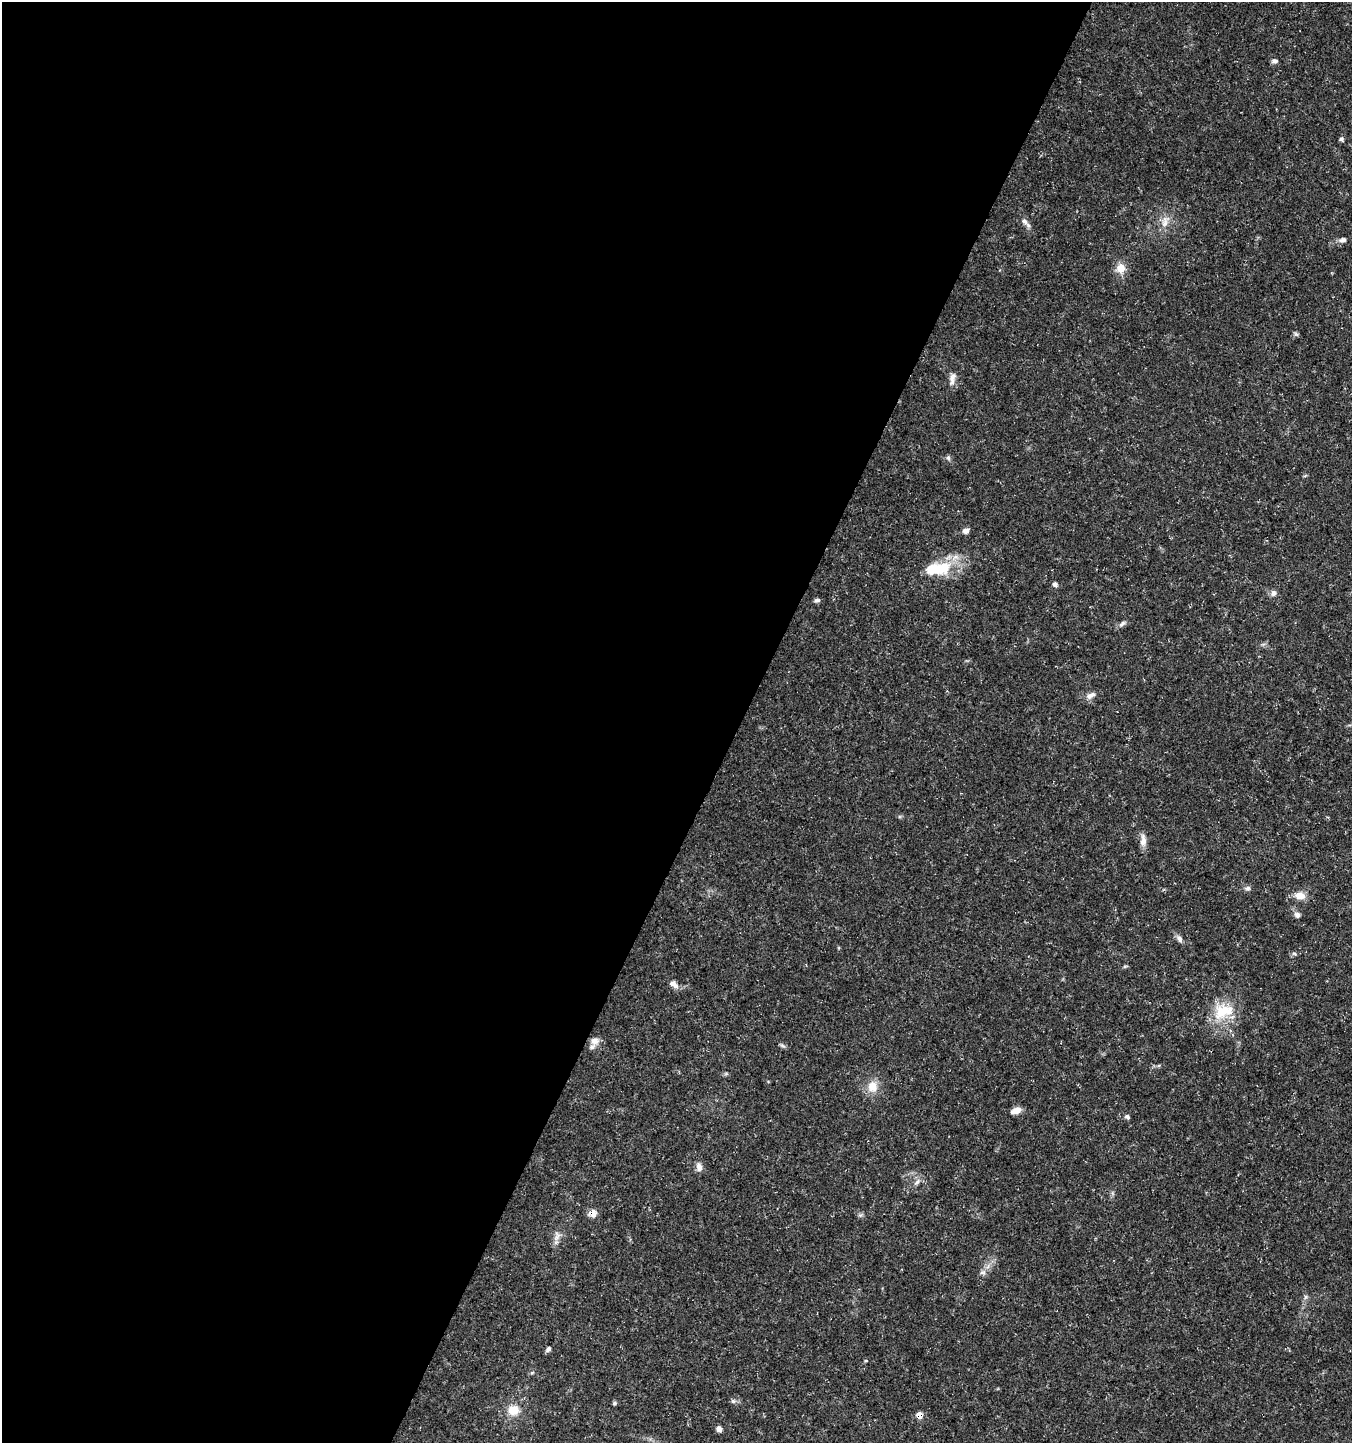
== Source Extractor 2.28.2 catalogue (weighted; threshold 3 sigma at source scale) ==
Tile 5 of 4 x 4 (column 1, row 2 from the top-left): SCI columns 266-1615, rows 2882-4322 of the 5865 x 5771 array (HDU 1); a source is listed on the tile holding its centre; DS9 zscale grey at full resolution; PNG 1354 x 1445 px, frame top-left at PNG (2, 2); no overlay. Shown black and unused: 55% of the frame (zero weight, under 3 of 5 exposures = <1% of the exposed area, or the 3 px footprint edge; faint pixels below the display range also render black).
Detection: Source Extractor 2.28.2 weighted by HDU 2 'WHT'; one run over the whole footprint, this tile lists its part. Background 0.0388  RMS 0.0025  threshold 0.0112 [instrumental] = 3 sigma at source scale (4.5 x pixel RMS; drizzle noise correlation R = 1.50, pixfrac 1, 0.0396/0.0396 arcsec/px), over >= 5 px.
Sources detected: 47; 1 inside a brighter object's white glare — not listed; the other 46 listed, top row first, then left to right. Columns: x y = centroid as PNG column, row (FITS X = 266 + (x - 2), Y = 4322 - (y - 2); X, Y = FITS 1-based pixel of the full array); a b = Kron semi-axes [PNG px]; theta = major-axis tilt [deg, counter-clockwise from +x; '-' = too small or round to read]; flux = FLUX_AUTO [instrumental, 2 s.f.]
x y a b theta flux
1275 61 7 5 6 0.71
1341 139 6 5 - 0.54
1024 221 11 7 -51 1.1
1165 221 19 10 72 2.7
1343 240 10 6 5 0.93
1120 268 13 12 - 2.8
1296 334 7 4 -44 0.43
952 379 20 8 80 1.7
948 458 8 5 -69 0.53
965 531 7 6 - 1.1
940 568 29 17 11 10
1055 584 7 5 -47 0.63
1273 593 9 7 75 0.96
817 600 8 5 5 0.57
1122 624 11 6 39 0.81
1091 695 14 7 30 1.4
1143 841 17 7 88 1.8
1248 888 7 6 - 0.67
1300 896 14 10 -5 2.4
1297 915 8 7 - 0.87
1179 939 9 6 -59 1
1294 953 6 4 -19 0.35
1125 966 6 4 19 0.34
674 984 12 7 -39 1.5
1223 1011 31 22 13 8.9
595 1041 12 11 - 2
782 1045 9 4 -29 0.49
1159 1065 6 4 20 0.36
873 1087 16 14 -87 3.5
1016 1110 12 7 22 1.9
1127 1117 7 5 -31 0.53
699 1167 11 7 -77 1.5
917 1182 11 5 45 0.99
593 1214 7 7 - 2.7
860 1215 7 4 33 0.46
557 1236 15 9 73 1.8
988 1266 7 4 71 0.73
983 1272 8 7 - 0.88
1305 1297 7 4 71 0.47
548 1349 7 5 46 0.7
532 1373 6 4 2 0.33
733 1401 6 6 - 0.55
614 1403 5 5 - 0.44
513 1410 14 12 0 4
919 1415 7 7 - 1.7
719 1429 6 5 - 1.3
Overlapping masked pixels (flux is a lower limit): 2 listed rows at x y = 593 1214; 919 1415